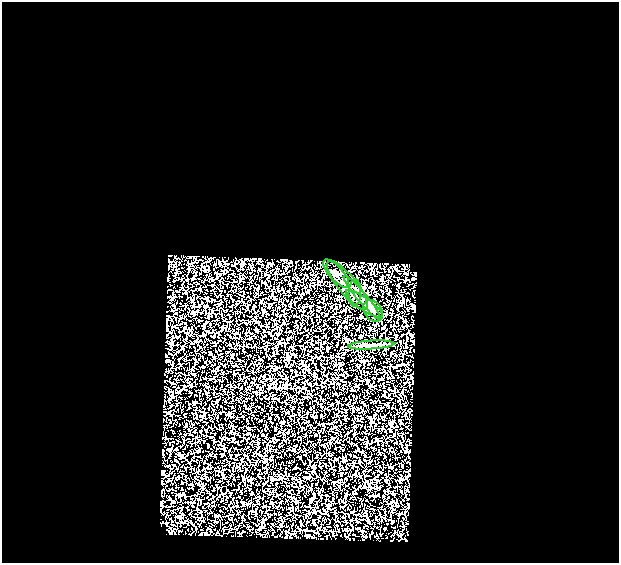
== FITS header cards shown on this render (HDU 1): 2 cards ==
NAXIS1  =                  617
NAXIS2  =                  561

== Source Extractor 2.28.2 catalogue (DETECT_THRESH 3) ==
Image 617 x 561 px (HDU 1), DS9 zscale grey, 1 PNG px = 1 image px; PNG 621 x 565 px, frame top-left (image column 1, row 561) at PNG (2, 2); each listed source drawn as its Kron ellipse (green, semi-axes under 4 px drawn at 4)
Background 0.473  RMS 2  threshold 6.11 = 3 sigma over >= 5 px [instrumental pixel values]
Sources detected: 7; all 7 listed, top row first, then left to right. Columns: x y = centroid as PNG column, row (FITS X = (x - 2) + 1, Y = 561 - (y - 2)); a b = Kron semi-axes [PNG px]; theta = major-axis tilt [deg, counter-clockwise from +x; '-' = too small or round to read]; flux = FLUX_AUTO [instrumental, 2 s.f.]
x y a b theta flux
336 274 18 7 -48 730
347 285 30 9 -51 1900
355 293 14 6 88 600
362 297 28 5 -50 1100
364 304 22 6 -35 1100
373 311 12 8 -55 780
371 345 23 4 4 720